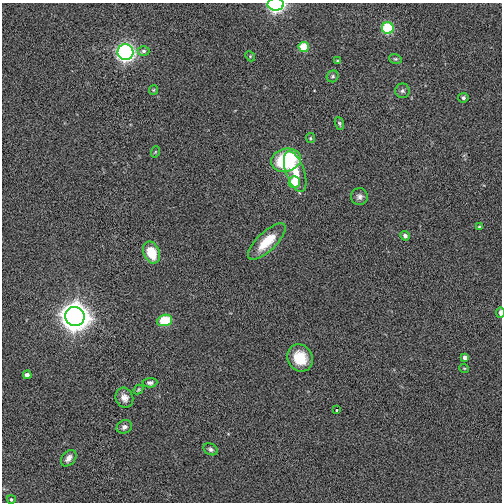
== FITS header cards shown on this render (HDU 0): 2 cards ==
NAXIS1  =                  500
NAXIS2  =                  500

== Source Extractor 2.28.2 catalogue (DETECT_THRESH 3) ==
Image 500 x 500 px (HDU 0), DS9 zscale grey, 1 PNG px = 1 image px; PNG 504 x 504 px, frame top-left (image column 1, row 500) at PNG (2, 3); each listed source drawn as its Kron ellipse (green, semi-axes under 4 px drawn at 4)
Background 0.00417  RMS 0.31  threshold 0.918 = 3 sigma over >= 5 px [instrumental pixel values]
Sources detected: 38; all 38 listed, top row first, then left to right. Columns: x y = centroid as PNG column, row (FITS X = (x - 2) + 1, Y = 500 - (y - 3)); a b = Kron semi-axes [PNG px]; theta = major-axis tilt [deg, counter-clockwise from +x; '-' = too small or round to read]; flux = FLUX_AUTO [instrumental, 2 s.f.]
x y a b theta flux
276 4 8 6 1 3600
388 28 6 6 - 1100
304 47 5 5 - 470
144 51 6 4 0 53
125 52 8 8 - 6100
250 56 5 4 - 27
395 59 6 4 -19 31
337 61 4 3 - 24
333 76 6 5 - 41
153 90 5 4 - 23
402 91 7 7 - 56
463 98 5 5 - 49
339 123 7 3 -73 31
310 138 5 4 - 24
155 152 6 3 71 20
286 160 15 11 16 2000
295 171 21 9 -70 330
294 182 5 5 - 440
359 197 8 8 - 84
479 227 4 4 - 22
405 236 5 4 - 72
267 241 24 9 44 580
151 252 11 8 -67 530
500 312 5 3 - 79
75 316 10 9 - 26000
165 320 8 5 17 740
300 358 14 12 -62 540
465 358 4 4 - 83
464 368 5 3 - 17
27 375 4 4 - 110
150 383 7 5 2 55
138 390 5 4 - 26
124 398 10 8 -65 140
337 410 3 3 - 76
124 427 8 6 27 86
210 449 7 5 -30 50
69 458 9 6 50 120
11 499 4 4 - 29
At the frame edge (FLAGS 8, measured only in part): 2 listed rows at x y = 276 4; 500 312